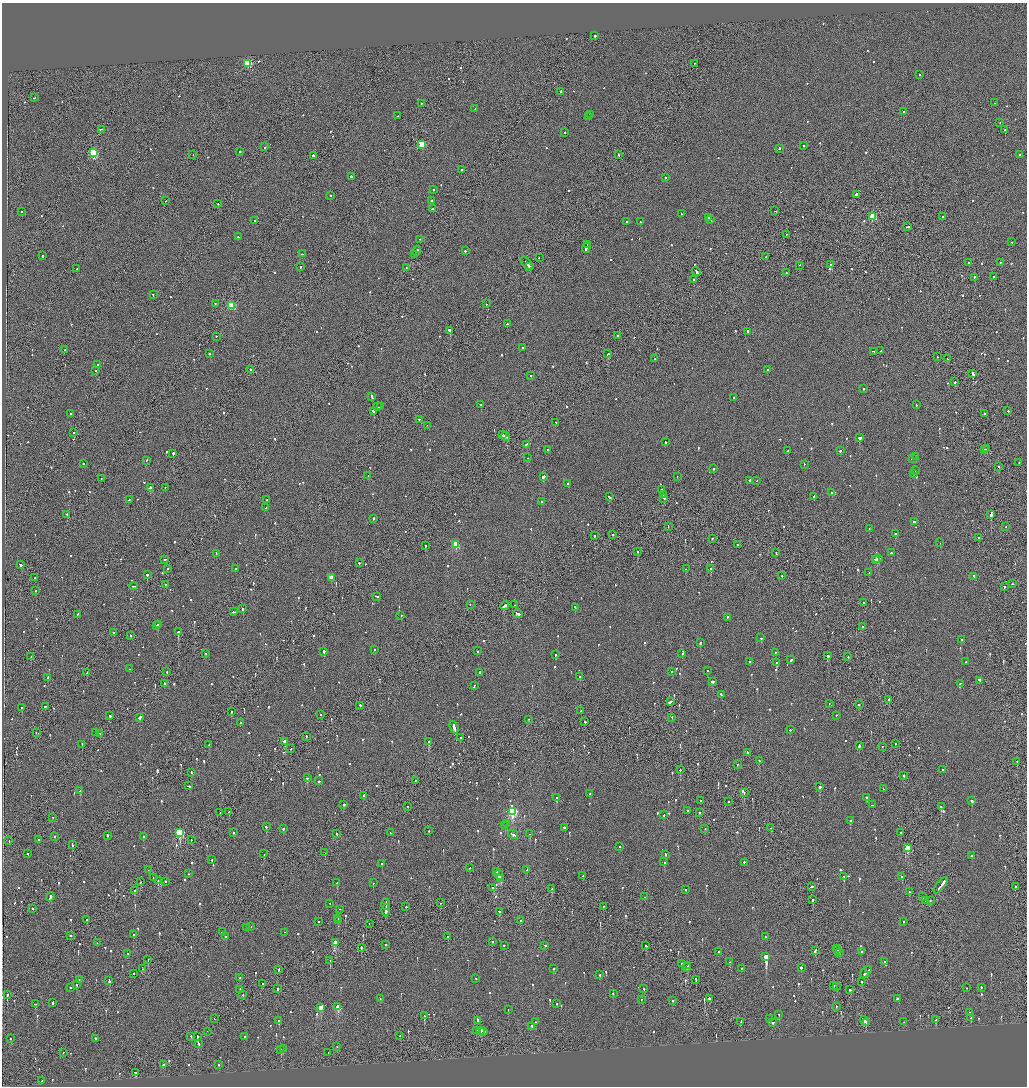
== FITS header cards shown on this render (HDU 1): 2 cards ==
NAXIS1  =                 2050
NAXIS2  =                 2168

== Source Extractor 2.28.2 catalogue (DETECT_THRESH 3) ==
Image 2050 x 2168 px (HDU 1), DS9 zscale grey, zoomed out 1/2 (1 PNG px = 2 x 2 image px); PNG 1029 x 1088 px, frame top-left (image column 2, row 2168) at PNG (2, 3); each listed source drawn as its Kron ellipse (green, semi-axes under 4 px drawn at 4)
Background -0.1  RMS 0.068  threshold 0.203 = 3 sigma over >= 5 px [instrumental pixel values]
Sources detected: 1086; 48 cannot appear on this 1/2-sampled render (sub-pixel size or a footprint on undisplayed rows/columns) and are neither listed nor drawn; of the other 1038, the 500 brightest by FLUX_AUTO listed and drawn (538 fainter detections omitted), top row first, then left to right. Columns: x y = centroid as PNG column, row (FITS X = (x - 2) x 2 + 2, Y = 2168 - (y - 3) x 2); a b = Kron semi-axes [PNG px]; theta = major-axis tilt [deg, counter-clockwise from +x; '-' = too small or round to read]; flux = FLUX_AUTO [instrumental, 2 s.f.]
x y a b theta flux
595 36 2 2 - 390
248 64 3 3 - 860
694 64 2 1 - 73
919 75 2 1 - 71
561 92 2 2 - 680
34 98 2 2 - 100
995 103 2 2 - 85
421 104 2 2 - 82
475 109 3 2 - 300
903 112 2 1 - 74
590 115 2 2 - 230
398 116 2 2 - 68
588 117 2 2 - 140
1000 123 2 1 - 70
101 130 3 2 - 270
1005 130 2 2 - 76
565 133 2 2 - 72
422 145 3 3 - 430
804 146 2 2 - 80
265 147 2 2 - 340
779 149 2 2 - 170
240 152 2 2 - 100
94 153 3 3 - 940
193 155 2 1 - 100
618 155 3 1 - 160
1019 155 2 2 - 110
313 156 3 2 - 310
462 170 2 2 - 280
351 177 2 2 - 330
665 178 2 2 - 89
434 190 2 2 - 120
856 195 3 2 - 310
330 196 2 2 - 69
165 201 2 1 - 71
431 201 2 2 - 210
218 204 2 2 - 73
432 209 3 2 - 160
775 211 2 2 - 390
21 212 2 2 - 230
681 214 2 2 - 70
873 217 3 3 - 640
943 217 2 2 - 99
709 218 2 2 - 380
710 220 2 2 - 320
255 221 2 2 - 230
626 222 2 2 - 360
641 222 2 2 - 130
907 227 3 2 - 180
786 235 2 2 - 100
238 237 2 2 - 130
420 240 2 2 - 76
1012 242 2 2 - 72
587 245 3 2 - 250
586 248 5 2 - 340
416 251 4 2 - 300
465 251 2 2 - 200
302 254 2 2 - 120
414 255 2 1 - 92
43 256 2 2 - 97
766 257 2 2 - 70
539 258 2 1 - 75
968 263 2 2 - 74
1000 263 2 1 - 100
527 264 8 2 -52 480
830 265 2 1 - 92
799 266 2 1 - 72
300 267 2 2 - 130
529 267 3 1 - 170
406 268 2 1 - 73
77 269 2 2 - 67
696 272 5 2 - 380
786 273 2 2 - 69
994 277 2 2 - 67
974 278 2 2 - 100
694 280 2 2 - 110
153 295 2 2 - 270
215 304 2 1 - 67
486 304 2 1 - 74
231 306 3 3 - 920
507 324 2 2 - 75
450 331 3 2 - 2100
748 332 2 2 - 180
618 336 2 2 - 160
216 337 2 2 - 79
522 348 2 2 - 180
65 350 2 1 - 95
881 351 2 2 - 89
873 352 3 2 - 200
210 354 2 2 - 140
608 354 3 1 - 450
937 357 2 2 - 100
655 359 2 1 - 110
947 359 2 2 - 150
98 365 2 2 - 100
250 370 2 2 - 170
767 370 2 2 - 220
96 371 2 2 - 70
973 374 4 2 - 370
531 376 2 2 - 99
955 382 2 1 - 240
863 389 2 2 - 110
372 397 3 2 - 310
734 398 2 2 - 76
481 405 2 2 - 90
916 405 2 2 - 71
377 407 3 1 - 270
380 407 3 2 - 350
1008 411 2 2 - 180
374 412 3 2 - 220
71 414 2 2 - 270
984 414 2 2 - 140
419 420 2 1 - 86
556 423 2 2 - 86
427 426 2 1 - 69
74 433 2 2 - 380
503 435 3 2 - 340
505 437 4 2 - 240
859 438 2 2 - 390
666 442 2 2 - 150
526 445 2 2 - 130
987 449 2 2 - 180
547 450 2 2 - 120
985 450 3 2 - 190
788 451 2 2 - 230
840 451 2 2 - 170
173 454 2 2 - 640
916 457 2 2 - 67
528 458 2 2 - 74
913 459 3 2 - 250
146 461 2 2 - 83
1019 463 2 2 - 93
83 464 2 2 - 140
804 465 2 1 - 68
999 467 2 2 - 71
714 469 2 2 - 140
916 471 2 2 - 120
914 474 2 2 - 81
368 476 2 1 - 80
543 477 3 2 - 700
677 477 2 1 - 80
101 479 2 1 - 100
750 481 2 2 - 250
757 481 2 2 - 150
568 484 2 2 - 180
150 488 3 2 - 120
165 488 2 1 - 130
661 490 3 2 - 190
832 493 2 2 - 150
663 495 2 2 - 93
609 497 3 2 - 150
814 497 2 2 - 590
664 499 2 2 - 86
129 500 2 2 - 110
267 500 2 1 - 160
541 502 2 2 - 100
266 508 2 2 - 97
67 515 2 2 - 71
991 515 3 2 - 2600
374 519 2 2 - 140
914 522 2 2 - 570
668 527 2 1 - 80
1006 527 2 1 - 160
869 529 2 2 - 70
896 534 2 2 - 360
612 535 2 2 - 98
594 536 2 2 - 150
978 538 2 2 - 86
712 539 2 2 - 76
940 543 2 1 - 92
456 545 3 3 - 570
737 545 2 2 - 100
425 546 2 2 - 100
637 552 2 2 - 130
776 553 2 1 - 82
891 553 2 2 - 81
216 554 2 2 - 79
877 559 5 2 - 330
165 560 2 2 - 150
875 560 2 1 - 160
359 563 2 2 - 120
20 565 3 2 - 230
168 569 2 1 - 74
235 569 2 1 - 97
686 569 2 2 - 88
711 569 2 2 - 790
869 573 2 2 - 68
147 575 2 2 - 670
782 576 2 2 - 72
974 577 2 2 - 120
34 578 2 2 - 140
331 578 3 2 - 210
1012 584 2 1 - 220
166 585 2 2 - 160
133 586 4 2 - 110
1004 587 2 1 - 370
36 591 2 2 - 140
376 597 3 2 - 580
864 603 2 2 - 120
470 605 2 1 - 250
515 605 2 1 - 110
505 606 4 2 - 1000
575 608 2 2 - 180
243 609 2 2 - 220
234 612 3 2 - 88
518 614 5 2 - 330
77 615 2 2 - 110
401 616 2 2 - 85
727 618 2 2 - 130
158 625 2 2 - 770
156 626 2 2 - 740
862 627 2 2 - 100
178 632 2 2 - 3000
113 633 2 1 - 94
131 636 2 2 - 76
761 638 2 2 - 91
961 640 2 2 - 85
700 643 3 2 - 130
374 650 2 2 - 98
477 651 2 2 - 79
324 652 2 2 - 550
775 653 2 2 - 74
205 654 2 2 - 130
682 654 2 2 - 140
555 655 2 2 - 75
828 656 2 2 - 650
31 657 2 1 - 83
848 657 2 1 - 95
791 660 2 2 - 120
749 662 2 2 - 400
966 662 2 2 - 89
776 663 2 2 - 600
129 669 2 2 - 74
708 671 2 2 - 93
167 672 2 1 - 170
672 672 2 2 - 85
87 673 2 1 - 78
479 673 3 2 - 240
579 677 2 2 - 84
48 678 3 2 - 250
979 681 3 2 - 250
712 682 3 2 - 350
164 684 2 2 - 70
960 684 3 2 - 110
474 686 4 2 - 170
721 695 3 2 - 140
889 700 2 2 - 140
670 702 4 2 - 220
829 704 2 1 - 69
859 705 2 2 - 160
360 706 2 1 - 360
45 707 2 2 - 200
22 708 2 2 - 200
581 711 2 2 - 150
231 712 2 1 - 210
320 715 2 2 - 98
110 716 2 2 - 160
836 716 2 2 - 100
139 718 3 2 - 200
672 718 2 1 - 88
529 720 2 2 - 77
585 722 2 2 - 160
240 723 2 1 - 110
454 728 6 2 -71 580
790 730 2 2 - 85
36 733 2 2 - 78
95 733 2 2 - 110
100 734 2 2 - 110
306 737 2 2 - 410
460 738 2 2 - 130
285 742 3 2 - 190
429 742 2 2 - 2200
895 744 3 2 - 120
82 745 2 1 - 320
209 745 2 2 - 72
859 746 3 2 - 190
882 747 2 1 - 130
291 749 2 1 - 92
748 753 2 2 - 210
759 761 2 1 - 73
1017 762 2 1 - 110
737 765 2 1 - 70
680 770 2 2 - 150
943 770 2 2 - 120
191 773 2 2 - 160
903 776 2 2 - 300
307 778 2 2 - 260
319 781 3 2 - 140
415 781 2 1 - 180
189 786 3 2 - 120
820 787 2 2 - 320
883 789 2 1 - 110
80 791 2 2 - 220
744 793 2 1 - 150
590 794 2 2 - 160
363 796 2 2 - 160
557 798 2 2 - 230
866 798 2 2 - 240
701 801 2 2 - 77
971 801 2 2 - 110
728 802 2 1 - 75
344 805 2 2 - 220
872 805 2 2 - 130
408 807 2 1 - 74
941 807 2 2 - 230
688 811 2 2 - 71
229 812 2 2 - 410
512 812 4 3 - 1700
220 813 2 1 - 70
699 813 2 2 - 100
664 815 2 2 - 160
53 818 2 2 - 74
850 821 2 2 - 230
507 824 2 2 - 140
505 826 2 2 - 88
266 827 2 2 - 93
564 828 2 2 - 340
770 828 2 2 - 83
283 829 2 2 - 300
705 829 2 1 - 69
429 831 2 2 - 170
180 833 4 3 - 1200
233 833 2 2 - 370
390 833 2 1 - 100
900 833 2 2 - 75
337 834 2 1 - 82
530 834 2 2 - 140
513 835 5 2 - 350
107 836 3 1 - 81
55 837 2 2 - 460
143 837 3 2 - 110
38 840 2 2 - 79
191 840 2 1 - 100
9 841 2 1 - 110
72 845 4 2 - 270
620 847 2 2 - 140
907 848 3 3 - 550
325 853 2 1 - 78
27 854 2 2 - 160
264 854 2 1 - 110
665 855 3 2 - 150
971 856 2 2 - 110
212 860 2 2 - 85
664 862 2 2 - 260
744 863 2 2 - 150
382 864 2 2 - 210
470 868 2 2 - 110
148 870 2 1 - 92
527 870 2 2 - 110
497 872 3 2 - 310
188 874 2 2 - 110
499 875 5 2 - 340
583 876 2 2 - 130
844 877 2 2 - 230
902 877 2 2 - 360
153 878 2 1 - 69
501 879 4 2 - 400
158 881 2 2 - 89
140 882 2 2 - 320
165 882 2 2 - 130
337 883 2 2 - 140
373 883 2 2 - 160
941 886 10 2 51 1000
811 887 3 1 - 180
1016 887 2 1 - 81
493 888 2 2 - 1300
552 889 2 2 - 81
685 890 2 2 - 100
134 891 2 2 - 100
909 892 2 2 - 110
50 897 4 2 - 320
644 897 2 2 - 72
922 897 2 2 - 110
813 900 2 2 - 710
925 901 3 2 - 77
930 901 2 2 - 88
440 903 2 1 - 69
330 904 2 1 - 72
386 905 6 1 89 740
406 907 2 2 - 110
603 907 2 1 - 75
33 909 2 2 - 130
340 910 2 1 - 110
386 911 6 2 88 600
500 912 3 2 - 380
338 919 2 2 - 400
87 920 2 2 - 240
338 921 2 2 - 440
521 921 2 2 - 67
318 922 2 2 - 68
903 922 2 2 - 83
369 924 2 1 - 120
251 927 2 2 - 270
247 928 2 2 - 80
222 932 2 2 - 80
284 933 2 2 - 120
133 935 2 2 - 110
70 936 2 2 - 74
226 937 2 2 - 680
448 937 2 2 - 87
765 937 2 2 - 90
492 942 2 2 - 150
97 943 2 1 - 78
335 943 3 2 - 300
386 945 2 2 - 160
504 946 2 2 - 280
545 946 2 2 - 78
646 946 2 2 - 120
361 948 2 2 - 230
836 949 2 1 - 89
815 951 4 2 - 230
837 951 2 2 - 160
718 952 2 2 - 220
862 952 2 2 - 69
839 953 2 2 - 190
128 954 2 2 - 150
766 957 3 2 - 20000
148 960 2 2 - 71
330 961 2 1 - 290
730 962 2 2 - 77
885 962 2 2 - 89
681 964 2 1 - 100
688 966 3 2 - 220
686 968 2 1 - 110
801 968 2 2 - 85
143 969 2 1 - 99
553 969 2 2 - 90
741 969 2 2 - 74
279 970 3 2 - 240
869 970 2 1 - 130
866 972 7 2 45 370
134 974 2 1 - 73
599 975 2 2 - 92
240 978 2 2 - 150
476 979 2 2 - 89
79 980 2 1 - 340
696 980 2 2 - 480
109 981 4 2 - 390
862 982 2 2 - 200
263 984 2 2 - 170
77 985 2 2 - 330
834 986 2 1 - 72
836 987 2 2 - 110
71 988 2 2 - 98
967 988 2 2 - 98
981 988 2 2 - 76
278 989 2 2 - 110
644 989 2 2 - 140
240 990 3 1 - 190
850 990 2 2 - 350
613 994 2 2 - 74
7 995 2 2 - 300
243 995 2 2 - 75
380 999 2 2 - 67
709 999 3 2 - 190
897 999 2 2 - 330
641 1000 2 1 - 79
672 1001 2 1 - 140
53 1003 3 2 - 110
36 1004 3 2 - 140
557 1004 2 2 - 160
338 1007 3 2 - 370
836 1007 2 1 - 75
321 1008 3 2 - 290
508 1010 2 1 - 76
969 1013 2 2 - 82
779 1015 2 2 - 99
424 1016 2 2 - 410
971 1018 2 2 - 100
214 1019 2 1 - 280
770 1019 2 2 - 74
936 1020 3 2 - 160
279 1021 2 2 - 96
477 1021 3 2 - 220
864 1021 5 2 - 1300
535 1022 2 2 - 120
741 1022 3 2 - 140
904 1022 2 2 - 68
773 1023 2 2 - 130
866 1023 2 2 - 470
532 1027 2 2 - 160
476 1031 2 2 - 68
481 1031 3 2 - 140
207 1032 2 1 - 72
484 1032 2 2 - 82
191 1036 2 2 - 95
400 1036 2 2 - 73
198 1037 3 2 - 270
245 1037 2 2 - 91
11 1039 2 2 - 210
95 1039 2 2 - 150
199 1044 2 2 - 110
337 1047 2 2 - 78
284 1049 2 2 - 67
281 1050 2 2 - 130
63 1053 2 2 - 68
328 1053 2 2 - 230
163 1065 3 2 - 150
218 1065 2 2 - 74
135 1073 2 2 - 180
42 1081 2 2 - 120
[538 fainter detections neither listed nor drawn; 48 sub-pixel or undisplayed-footprint detections neither listed nor drawn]